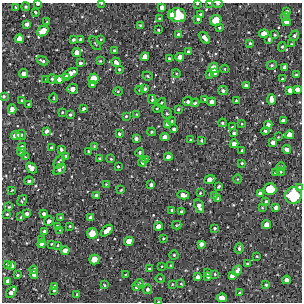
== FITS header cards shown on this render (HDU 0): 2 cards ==
NAXIS1  =                  300 / Width of image
NAXIS2  =                  300 / Height of image

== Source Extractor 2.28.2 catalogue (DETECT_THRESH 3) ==
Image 300 x 300 px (HDU 0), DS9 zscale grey, 1 PNG px = 1 image px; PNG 304 x 304 px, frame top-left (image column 1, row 300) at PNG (2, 3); each listed source drawn as its Kron ellipse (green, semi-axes under 4 px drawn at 4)
Background 1900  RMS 190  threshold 556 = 3 sigma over >= 5 px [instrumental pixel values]
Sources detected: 230; all 230 listed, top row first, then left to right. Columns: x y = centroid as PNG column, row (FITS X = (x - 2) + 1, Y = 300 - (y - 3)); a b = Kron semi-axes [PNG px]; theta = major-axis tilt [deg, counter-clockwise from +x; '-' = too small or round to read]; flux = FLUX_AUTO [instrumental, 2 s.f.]
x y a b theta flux
101 3 4 2 - 7300
210 3 4 2 - 12000
38 4 4 3 - 27000
197 4 3 2 - 10000
218 4 5 2 - 12000
26 7 4 4 - 19000
162 7 4 4 - 69000
16 8 4 3 - 15000
35 12 4 3 - 18000
287 12 4 3 - 40000
201 14 3 3 - 20000
171 15 4 4 - 99000
178 15 8 7 - 610000
286 17 4 3 - 16000
159 18 4 3 - 11000
198 19 4 3 - 29000
216 20 6 5 - 250000
47 22 4 3 - 12000
286 22 4 4 - 75000
27 24 4 4 - 41000
140 25 3 3 - 12000
219 28 3 3 - 17000
158 30 3 2 - 13000
43 31 6 4 37 220000
179 34 4 4 - 46000
264 34 5 4 - 120000
275 35 3 3 - 14000
294 36 5 4 - 24000
205 38 6 3 -51 65000
19 39 4 4 - 87000
80 39 3 3 - 25000
101 39 3 2 - 8600
269 39 3 3 - 19000
73 40 4 3 - 27000
95 43 8 3 -57 13000
250 43 4 3 - 20000
291 44 4 3 - 9600
282 47 5 4 - 15000
114 50 3 3 - 14000
77 52 4 4 - 85000
188 52 3 3 - 22000
145 57 4 4 - 110000
180 57 4 4 - 74000
169 58 3 3 - 21000
42 61 6 3 -22 24000
100 61 3 2 - 11000
116 62 5 3 - 54000
80 63 3 3 - 28000
272 65 5 4 - 17000
285 67 4 4 - 51000
213 68 5 5 - 160000
119 69 4 3 - 16000
225 69 4 3 - 9000
214 72 4 3 - 70000
70 73 8 4 27 130000
176 73 4 3 - 12000
24 74 4 4 - 73000
210 74 4 3 - 22000
296 75 3 3 - 17000
148 76 5 3 - 14000
66 77 4 4 - 69000
46 79 2 2 - 9800
52 79 4 4 - 19000
59 79 4 4 - 52000
93 79 5 5 - 180000
283 79 3 3 - 18000
92 84 4 3 - 27000
246 86 4 3 - 42000
72 89 5 4 - 83000
145 89 3 3 - 30000
297 89 4 4 - 71000
139 90 4 3 - 9100
290 90 4 4 - 64000
118 91 4 3 - 11000
223 91 4 4 - 27000
4 96 4 3 - 19000
54 98 4 3 - 10000
152 99 4 2 - 18000
205 99 4 4 - 17000
271 99 5 4 - 79000
22 101 3 3 - 16000
236 101 4 3 - 12000
188 102 5 4 - 31000
212 102 4 4 - 63000
161 103 5 3 - 15000
195 103 4 3 - 18000
28 104 2 2 - 8300
157 108 4 3 - 14000
12 109 5 4 - 79000
84 109 4 3 - 32000
178 109 4 3 - 19000
62 112 4 3 - 11000
167 113 6 5 - 20000
136 114 3 2 - 7600
70 115 4 3 - 17000
126 116 3 3 - 15000
172 121 3 2 - 14000
283 121 4 3 - 47000
222 123 4 3 - 15000
167 124 4 4 - 52000
242 124 4 2 - 8400
268 125 4 4 - 59000
232 127 3 3 - 15000
174 129 3 3 - 38000
46 131 4 3 - 40000
265 131 4 3 - 23000
152 132 4 3 - 15000
234 133 3 3 - 29000
119 134 3 3 - 21000
16 135 5 4 - 110000
21 135 5 5 - 29000
289 135 4 4 - 110000
165 137 4 4 - 76000
278 137 3 2 - 7900
136 138 4 3 - 35000
191 140 4 3 - 10000
201 141 3 2 - 14000
273 142 4 4 - 60000
234 144 4 4 - 88000
94 146 4 4 - 11000
22 147 4 4 - 49000
52 148 3 3 - 35000
61 149 4 3 - 28000
287 149 4 3 - 48000
88 151 4 3 - 13000
242 151 3 3 - 27000
22 152 4 3 - 19000
140 152 4 4 - 23000
65 156 3 3 - 18000
25 157 3 2 - 12000
168 157 4 4 - 66000
100 159 4 4 - 25000
111 159 4 3 - 12000
146 159 4 3 - 21000
59 162 8 3 60 19000
142 162 4 4 - 26000
242 163 4 3 - 14000
118 166 3 3 - 12000
281 167 4 4 - 13000
31 168 6 4 -45 80000
59 169 7 4 35 43000
276 172 3 3 - 29000
281 172 4 3 - 12000
210 179 6 4 23 85000
237 179 5 3 - 12000
29 181 5 3 - 29000
106 184 4 4 - 9700
151 185 3 3 - 37000
219 186 4 3 - 23000
299 187 3 3 - 16000
270 189 6 6 - 360000
12 190 3 2 - 11000
121 190 3 2 - 10000
200 193 3 3 - 12000
260 193 4 4 - 46000
96 195 4 4 - 27000
183 195 6 4 -11 76000
215 195 3 3 - 16000
293 195 8 8 - 790000
218 198 3 3 - 17000
22 201 6 3 57 20000
266 201 3 3 - 16000
199 206 7 4 -71 51000
9 207 4 3 - 10000
276 207 4 4 - 55000
262 208 3 3 - 10000
172 210 3 3 - 18000
181 212 3 3 - 30000
7 214 3 3 - 14000
27 214 4 3 - 46000
44 214 4 3 - 37000
21 217 3 3 - 11000
60 217 3 3 - 12000
90 217 3 3 - 34000
49 221 5 4 - 56000
176 225 5 4 - 12000
267 225 4 4 - 120000
57 226 3 3 - 16000
70 226 3 2 - 11000
159 226 4 4 - 110000
215 228 3 3 - 20000
60 230 3 3 - 7600
44 231 3 3 - 22000
107 231 7 4 44 130000
92 233 5 5 - 200000
163 238 3 3 - 11000
42 239 4 3 - 23000
129 241 5 4 - 120000
41 244 4 4 - 68000
52 244 3 3 - 16000
201 244 4 4 - 54000
58 245 3 3 - 12000
239 248 5 4 - 26000
65 250 4 4 - 86000
174 255 4 4 - 13000
257 256 3 2 - 9900
94 259 5 5 - 180000
7 264 3 3 - 23000
248 264 3 3 - 22000
170 265 3 2 - 8800
12 266 4 4 - 39000
162 266 2 2 - 9100
149 269 4 4 - 23000
34 270 4 3 - 31000
237 270 5 3 - 44000
207 273 4 3 - 26000
34 274 4 4 - 51000
125 274 2 2 - 7100
215 274 4 3 - 11000
17 275 3 2 - 14000
232 276 4 4 - 68000
198 277 4 4 - 54000
208 277 4 3 - 28000
160 279 5 3 - 11000
286 280 4 4 - 67000
8 281 4 4 - 66000
139 283 4 4 - 26000
172 284 4 3 - 11000
181 284 3 2 - 9200
104 285 3 2 - 13000
266 285 3 3 - 18000
54 286 3 3 - 26000
136 287 3 3 - 28000
148 289 4 4 - 34000
54 290 3 3 - 17000
11 292 7 3 55 51000
239 293 3 2 - 10000
77 295 3 2 - 16000
222 298 5 4 - 89000
158 302 3 2 - 9100
At the frame edge (FLAGS 8, measured only in part): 8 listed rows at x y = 101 3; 210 3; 38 4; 197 4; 218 4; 4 96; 293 195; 158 302

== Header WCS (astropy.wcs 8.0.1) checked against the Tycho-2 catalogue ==
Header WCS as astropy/WCSLIB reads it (CRVAL/CRPIX/CD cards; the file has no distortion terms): RA---TAN/DEC--TAN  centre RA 17:45:47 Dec -29:17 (266.45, -29.29 deg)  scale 1.7 arcsec/px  FOV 8.5' x 8.5'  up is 0 deg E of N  parity normal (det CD < 0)
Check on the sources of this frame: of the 60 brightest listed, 3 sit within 2.5 arcsec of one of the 3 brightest Tycho-2 stars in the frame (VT <= 11.06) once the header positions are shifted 0.36 arcsec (0.35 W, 0.10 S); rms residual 1.37 arcsec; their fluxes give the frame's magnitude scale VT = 24.95 - 2.5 log10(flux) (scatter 0.00 mag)
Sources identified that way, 3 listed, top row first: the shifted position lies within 2.5 arcsec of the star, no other Tycho-2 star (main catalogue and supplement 1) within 5.0 arcsec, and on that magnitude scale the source's flux lands within +1.5 / -3 mag of the star's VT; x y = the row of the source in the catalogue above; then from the Tycho-2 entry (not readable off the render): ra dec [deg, ICRS J2000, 3 dp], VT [Tycho-2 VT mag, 2 dp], TYC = Tycho-2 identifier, HIP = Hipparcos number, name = IAU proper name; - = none
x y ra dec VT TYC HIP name
178 15 266.432 -29.222 10.49 6840-334-1 - -
270 189 266.382 -29.304 11.06 6840-1061-1 - -
293 195 266.369 -29.307 9.75 6840-480-1 - -